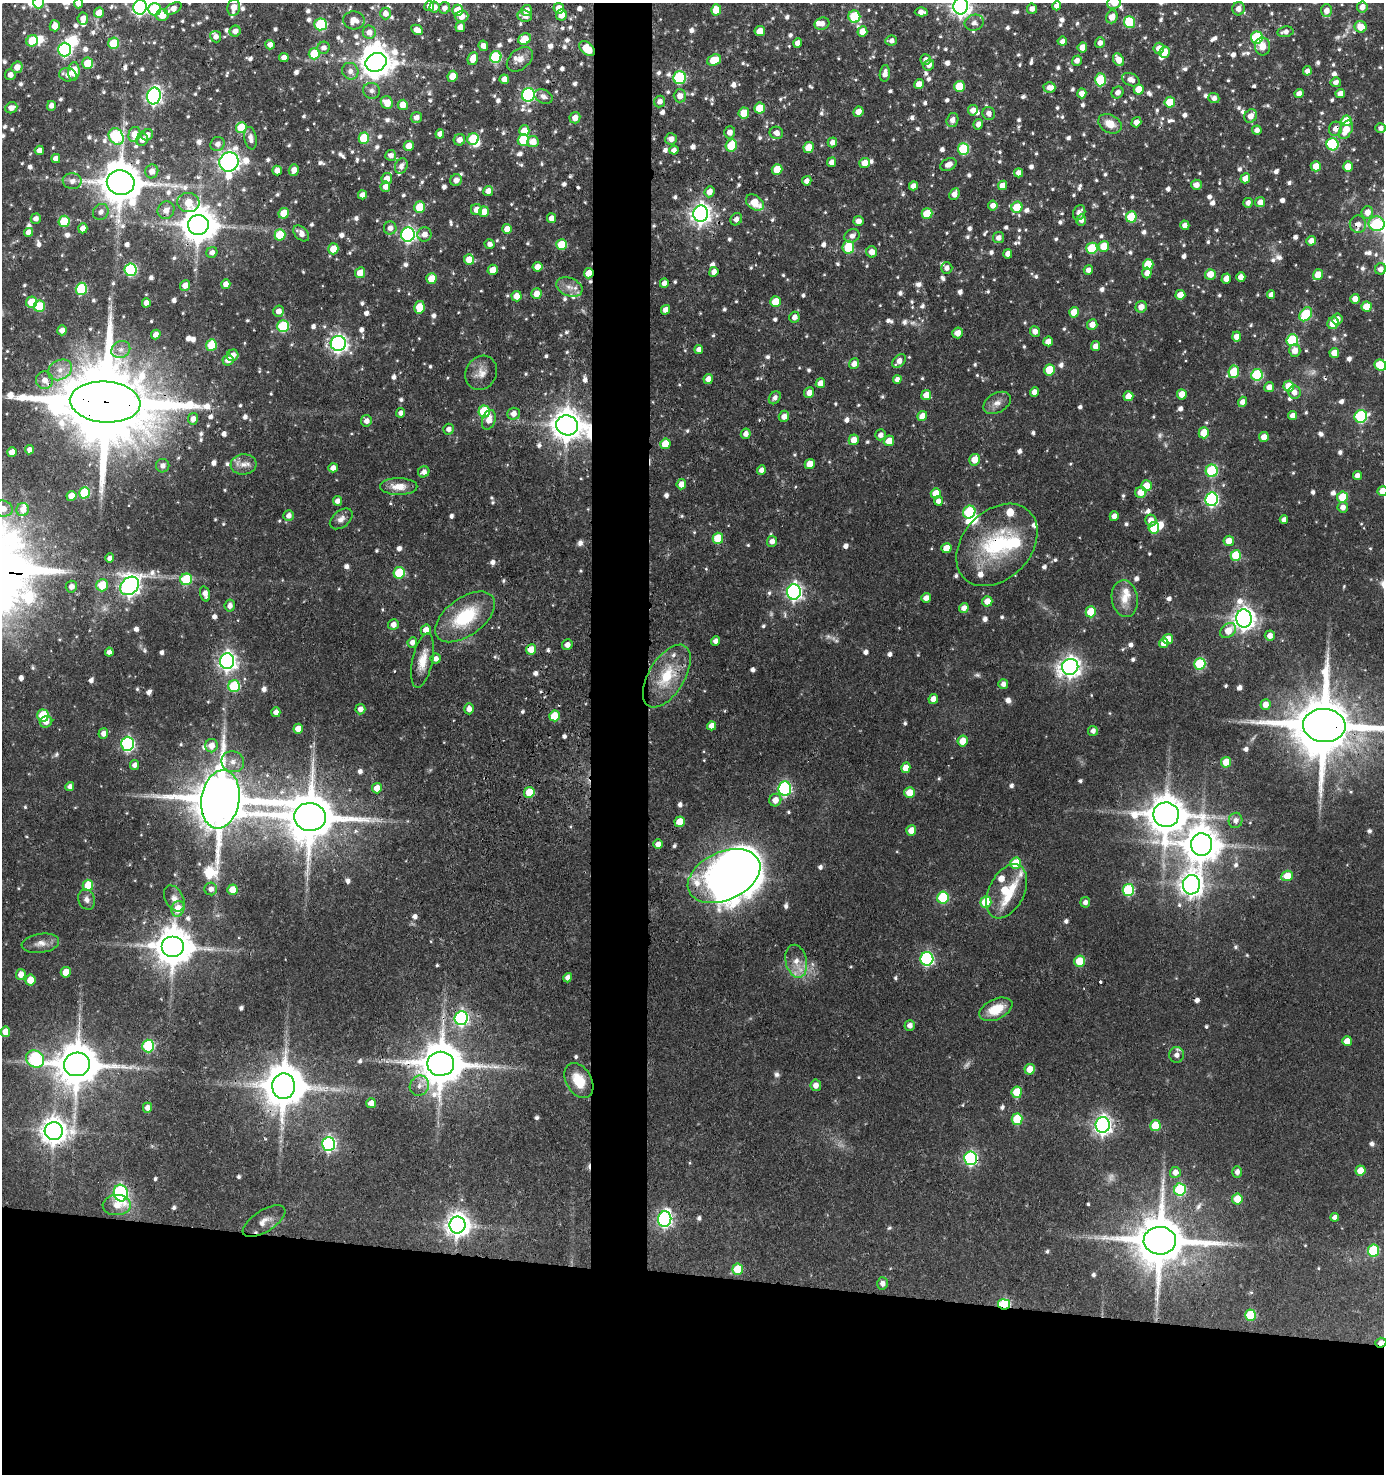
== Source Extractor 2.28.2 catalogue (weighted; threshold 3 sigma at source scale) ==
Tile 8 of 3 x 3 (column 2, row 3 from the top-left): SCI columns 1573-2954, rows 1-1472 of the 4440 x 4417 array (HDU 1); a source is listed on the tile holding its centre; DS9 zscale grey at full resolution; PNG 1386 x 1476 px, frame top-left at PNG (2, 3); each listed source drawn as its Kron ellipse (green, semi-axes under 4 px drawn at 4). Shown black and unused: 17% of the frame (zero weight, under 3 of 4 exposures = <1% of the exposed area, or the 3 px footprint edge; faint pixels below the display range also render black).
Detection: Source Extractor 2.28.2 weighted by HDU 2 'WHT'; one run over the whole footprint, this tile lists its part. Background 0.102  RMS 0.0042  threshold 0.0191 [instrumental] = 3 sigma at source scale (4.5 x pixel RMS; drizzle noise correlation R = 1.50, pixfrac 1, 0.05/0.05 arcsec/px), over >= 5 px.
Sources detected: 1106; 14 too faint to see at this stretch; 8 inside a brighter object's white glare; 6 cosmic-ray / hot-pixel residue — neither listed nor drawn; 27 inside a brighter listed object's ellipse — not listed separately; of the other 1051, all 500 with FLUX_AUTO >= 2.1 (the completeness limit of this list) listed and drawn (551 fainter detections not listed), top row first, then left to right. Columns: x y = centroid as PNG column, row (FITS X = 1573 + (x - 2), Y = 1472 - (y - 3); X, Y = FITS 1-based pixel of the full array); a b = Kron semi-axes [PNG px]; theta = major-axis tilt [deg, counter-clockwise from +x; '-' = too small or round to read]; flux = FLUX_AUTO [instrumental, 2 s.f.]
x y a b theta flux
39 3 6 5 - 23
78 3 5 4 - 2.9
1114 3 7 6 - 5.5
429 6 5 5 - 2.7
961 6 8 7 - 270
1057 6 4 4 - 3
140 7 7 6 - 110
234 7 8 6 80 4.7
434 7 5 5 - 3.5
1362 7 6 5 - 3
173 8 9 5 27 2.9
445 8 6 5 - 2.5
559 8 5 5 - 5
154 9 6 6 - 26
1032 9 5 5 - 2.3
1238 9 6 6 - 3.1
457 10 5 5 - 7
526 10 5 5 - 4
716 10 5 5 - 9.5
1326 11 6 5 - 3.7
921 12 6 4 2 2.8
99 13 5 5 - 6
385 13 6 5 - 3
162 15 6 6 - 6.3
561 15 5 5 - 4.9
461 16 7 5 4 4.3
525 16 7 5 -9 2.2
854 17 6 6 - 24
1112 17 6 5 - 4.7
83 18 6 5 - 2.8
354 20 11 9 -2 4.5
1129 22 6 5 - 23
974 23 9 8 - 2.2
320 24 6 6 - 27
822 24 7 6 - 2.7
55 26 5 5 - 4.5
460 27 5 5 - 3.6
1361 27 6 5 - 7
417 30 6 5 - 3.4
235 31 5 5 - 3
760 31 5 5 - 6.1
862 31 5 5 - 6.1
369 32 6 6 - 3.3
1285 32 8 5 9 2.2
216 37 6 5 - 2.3
1257 38 6 6 - 37
525 39 6 5 - 8
32 41 6 5 - 13
891 41 6 5 - 2.1
1062 41 5 4 - 2.2
114 43 5 5 - 17
798 43 5 4 - 3.1
1100 43 5 5 - 2.3
270 45 5 5 - 2.5
483 46 5 4 - 3.3
1262 46 9 7 -86 4.4
1082 47 5 4 - 4.8
324 48 6 6 - 2.4
1159 48 5 5 - 3.4
65 49 7 6 - 77
587 49 9 5 -43 11
1164 52 6 5 - 7.1
314 54 5 5 - 18
496 57 6 5 - 32
284 58 5 4 - 3.7
473 58 7 5 70 5.8
520 59 15 10 41 3.9
714 60 7 5 20 9.1
926 60 5 5 - 2.5
1118 60 7 5 -56 4.6
1077 61 5 4 - 2.8
376 62 11 9 26 710
88 63 5 5 - 12
929 65 6 5 - 2.5
17 67 6 5 - 4
74 71 9 5 86 8.7
350 71 8 8 - 2.7
1307 71 5 4 - 2.2
885 73 8 5 83 3.1
10 75 5 5 - 2.8
68 75 9 6 -10 3.9
452 76 5 5 - 6.6
680 78 6 6 - 43
504 79 5 4 - 3.7
1100 80 6 5 - 20
1131 80 9 6 -25 3
1336 82 5 5 - 2.3
919 84 5 4 - 4.1
959 86 5 5 - 14
1049 88 6 5 - 2.7
1139 89 5 5 - 10
372 91 8 8 - 2.2
1118 92 6 5 - 2.2
1082 93 5 4 - 3.3
1340 93 5 4 - 3
1299 94 5 4 - 3.2
528 95 7 6 - 71
154 96 8 7 - 160
680 96 6 6 - 3.5
543 97 10 6 -27 2.2
1214 98 5 5 - 2.2
660 101 6 5 - 2.5
387 102 6 6 - 6.5
1170 102 5 5 - 14
403 105 5 5 - 7
51 106 5 4 - 2.4
11 108 6 5 - 3
760 108 5 5 - 12
973 110 5 5 - 3
858 112 5 5 - 3.7
744 113 5 5 - 8
989 113 6 6 - 2.5
1251 116 7 6 - 3.7
416 118 5 5 - 2.7
575 118 6 5 - 3.7
952 120 7 6 - 2.8
1346 121 5 5 - 11
1136 122 5 4 - 2.9
978 124 5 4 - 2.6
1110 124 12 9 -29 5.9
241 128 5 5 - 16
1381 128 5 5 - 2.1
1336 129 7 6 - 3.3
1257 130 4 4 - 2.5
1346 130 10 6 62 7.2
524 131 5 5 - 7.4
730 132 6 5 - 2.8
776 133 7 6 - 2.7
134 134 8 6 75 7.8
440 134 5 4 - 2.7
147 135 6 5 - 2.6
116 137 8 7 - 38
250 138 11 6 -80 2.8
364 138 5 5 - 22
473 139 6 5 - 20
671 139 6 5 - 2.8
142 140 6 6 - 3.2
459 140 6 5 - 3
523 140 6 5 - 20
533 141 5 5 - 6.4
832 142 5 4 - 2.3
218 144 7 7 - 2.2
1332 144 6 6 - 35
731 145 6 5 - 14
409 146 5 5 - 5.9
809 147 5 5 - 10
963 149 6 5 - 33
39 150 4 4 - 3.5
674 150 4 4 - 2.2
391 155 5 5 - 2.3
56 158 5 4 - 3.6
229 162 10 9 - 290
832 162 5 4 - 2.8
864 163 5 5 - 5
948 164 8 6 26 3.1
401 166 8 6 67 2.8
1316 166 5 5 - 5.9
1348 167 5 5 - 7.3
777 169 5 5 - 9.7
277 170 5 4 - 3.1
294 170 6 5 - 3.3
152 171 7 6 - 3.6
1019 173 4 4 - 2.7
387 178 5 5 - 4.1
1245 178 5 5 - 4.4
456 180 6 5 - 3
72 181 9 8 - 2.8
807 181 5 4 - 2.5
121 183 14 12 -11 1700
1002 185 5 4 - 4.7
1196 185 5 5 - 3.2
913 186 4 4 - 2.9
385 187 5 5 - 3.3
488 191 5 5 - 3.5
710 192 6 5 - 3.5
954 194 6 4 65 3.7
362 195 4 4 - 2.7
188 202 11 9 -14 11
1260 202 5 5 - 4.1
755 203 10 7 -37 8.8
1248 203 5 4 - 2.5
993 205 5 4 - 3.1
420 207 6 5 - 15
1017 207 6 5 - 13
166 210 9 8 - 3.7
476 210 5 5 - 4.1
101 212 8 7 - 2.5
484 212 5 5 - 5.8
1367 212 6 5 - 4
284 213 5 5 - 9
1079 213 8 6 68 2.5
701 214 8 7 - 250
927 214 5 5 - 15
1131 217 5 5 - 18
552 218 5 4 - 3.5
36 219 5 5 - 2.2
736 219 6 5 - 2.3
1081 220 5 5 - 2.3
64 221 6 5 - 18
858 221 5 5 - 2.8
1358 224 9 8 - 3.1
1377 224 8 7 - 37
198 225 10 10 - 1100
1185 225 5 4 - 2.4
83 228 5 4 - 3.8
390 228 6 6 - 2.8
507 229 5 5 - 6.2
28 232 5 4 - 3
301 233 9 6 -47 3.3
424 234 7 7 - 3.5
280 235 5 5 - 16
408 235 7 6 - 110
852 236 8 6 26 2.2
999 238 5 5 - 2.6
1311 241 5 4 - 3.3
490 244 5 5 - 2.2
561 244 5 5 - 12
1104 246 5 5 - 9.1
848 247 6 5 - 19
1092 248 6 5 - 20
333 249 5 5 - 7.6
212 252 5 5 - 2.4
872 252 5 5 - 3.6
1008 254 5 4 - 3.1
469 260 5 5 - 6.5
1148 264 5 5 - 11
538 267 5 5 - 4.2
947 268 6 5 - 2.2
1381 269 6 5 - 2.8
131 270 6 6 - 56
493 270 5 5 - 5.5
1088 270 4 4 - 2.4
714 272 5 4 - 3
360 273 5 5 - 6.2
589 273 5 5 - 7.6
1147 273 5 4 - 3.2
1210 274 5 5 - 5.7
1318 275 5 5 - 7
1241 277 5 4 - 3.7
431 279 5 5 - 7.6
1226 279 5 4 - 4.1
664 283 4 4 - 2.6
226 284 5 4 - 3.5
185 285 5 5 - 3.6
569 287 14 9 -21 3.7
81 289 6 5 - 33
536 294 5 5 - 4.3
1180 295 5 5 - 6.2
1271 295 4 4 - 2.4
516 296 5 5 - 5
1355 299 5 4 - 3.8
32 302 5 5 - 12
775 302 5 5 - 7.8
146 303 4 4 - 3.2
39 306 6 5 - 17
419 307 6 5 - 10
1141 307 6 5 - 3.2
1367 307 5 5 - 7.5
665 310 5 4 - 2.7
279 311 6 5 - 3.1
1074 312 5 5 - 6.6
1306 314 7 5 53 26
794 317 5 5 - 2.7
1337 319 5 5 - 2.8
1333 323 6 5 - 8.4
1092 324 5 5 - 4.3
283 326 6 5 - 30
62 330 5 5 - 2.7
1035 331 5 5 - 2.9
958 333 5 5 - 3.6
156 334 5 4 - 3.1
1237 337 5 4 - 3.5
1292 340 6 5 - 33
1048 341 5 5 - 3.5
338 344 7 7 - 160
211 345 6 5 - 18
1096 346 5 4 - 3.5
699 349 4 4 - 2.4
121 350 10 8 30 2.7
1295 350 6 5 - 4
1334 353 5 5 - 5.1
233 355 6 5 - 3
228 360 5 5 - 3.9
899 361 8 5 45 3.5
854 364 5 5 - 2.8
1380 365 6 5 - 14
60 370 13 9 29 4.6
1049 370 5 5 - 15
1234 372 6 5 - 14
481 373 18 15 58 5
1257 375 6 6 - 37
708 379 5 4 - 3.1
897 379 4 4 - 2.5
45 380 9 8 - 4.3
820 383 5 4 - 4.2
1289 386 5 5 - 8.3
1269 387 5 5 - 3.6
1034 392 5 4 - 3.3
1294 392 6 6 - 3.1
809 393 5 5 - 3.4
1182 394 5 5 - 5.8
926 395 5 5 - 5.1
1128 396 5 5 - 5.8
775 398 7 5 55 2.2
105 402 35 20 -4 11000
1243 402 5 4 - 3.2
997 403 15 9 30 3.4
484 411 6 5 - 26
401 413 5 4 - 2.2
513 414 6 6 - 3
784 416 6 5 - 3.1
922 416 5 5 - 4.6
1293 416 5 4 - 3.5
1361 416 6 6 - 53
193 419 6 5 - 2.6
489 420 10 6 71 4.5
366 421 6 5 - 2.6
567 425 11 10 - 750
449 429 5 5 - 2.2
1204 433 5 5 - 8.1
746 434 5 5 - 2.5
880 435 5 5 - 2.2
1264 437 5 5 - 4.2
854 440 5 5 - 4.9
889 441 5 5 - 5.5
665 444 5 5 - 8.4
29 450 4 4 - 2.5
12 452 5 5 - 4.8
974 460 6 5 - 5.7
244 464 13 10 6 3.7
810 464 5 5 - 5.6
163 466 6 6 - 2.2
333 468 4 4 - 2.5
761 470 5 4 - 2.2
1212 471 6 6 - 35
424 472 6 5 - 2.3
1357 476 4 4 - 2.4
681 484 5 5 - 3.7
399 486 19 8 -1 5.8
1146 486 5 5 - 8.5
1382 491 5 5 - 6.5
1141 492 6 5 - 5.5
84 493 6 5 - 25
936 493 5 5 - 7.7
71 496 5 5 - 5.2
1342 497 5 5 - 12
1212 499 7 6 - 81
337 501 5 4 - 2.5
938 501 5 4 - 2.1
1343 507 5 5 - 2.8
3 508 10 8 -15 4.3
23 510 6 6 - 3.4
969 512 6 6 - 27
289 516 5 5 - 2.5
1114 516 5 4 - 2.7
341 519 13 8 39 2.6
1151 520 6 5 - 3.9
1284 520 4 4 - 2.3
1154 528 5 5 - 16
718 538 5 5 - 15
772 541 5 5 - 2.5
1229 541 5 5 - 4.7
997 545 47 34 46 44
946 548 5 5 - 6.1
1236 555 5 5 - 18
110 558 4 4 - 2.7
399 573 6 5 - 23
186 579 6 6 - 25
102 585 6 6 - 12
130 586 10 8 42 260
71 587 6 5 - 2.8
794 592 8 7 - 150
205 594 8 4 -74 3.4
926 598 5 4 - 3.2
1125 599 18 13 -81 6.7
987 601 5 5 - 4.7
230 606 6 5 - 2.2
964 608 5 4 - 3.2
1091 612 5 5 - 13
465 617 34 19 36 26
1244 619 9 7 -85 350
393 624 5 5 - 2.7
426 630 5 5 - 3.8
1228 631 9 6 38 6.8
1270 636 5 5 - 3
1168 639 5 5 - 6.3
716 641 4 4 - 2.3
412 642 5 5 - 2.4
1164 643 5 4 - 4.4
567 645 5 5 - 2.6
531 649 5 5 - 6.8
109 652 4 4 - 2.3
436 659 5 5 - 2.4
422 660 27 10 78 7.3
227 661 8 7 - 190
1200 664 6 5 - 34
1070 667 8 8 - 270
667 676 35 18 59 19
1003 684 5 5 - 2.3
234 686 6 6 - 32
933 699 5 4 - 3.6
1265 704 5 5 - 3.9
360 709 5 5 - 2.8
469 709 5 4 - 3
276 712 5 4 - 3
43 716 6 5 - 21
554 716 5 5 - 11
46 722 6 5 - 3.1
712 726 5 4 - 3.7
1324 726 21 16 -5 4700
298 729 5 5 - 6.4
1093 731 5 5 - 2.2
103 733 5 5 - 2.9
963 741 5 5 - 7
128 744 7 6 - 75
211 746 7 6 - 4.3
233 762 11 10 - 3.7
1226 762 5 5 - 8.5
134 765 5 4 - 2.1
906 768 5 4 - 5.5
70 787 4 4 - 2.2
377 788 5 5 - 4.9
785 788 7 6 - 69
529 792 5 5 - 14
909 793 5 5 - 7.9
220 799 29 19 81 3700
775 800 6 6 - 4.3
1166 815 13 12 - 1400
310 817 16 14 -6 2500
1236 820 8 7 - 2.3
680 822 5 5 - 7.2
911 830 5 5 - 5.4
658 844 5 4 - 3
1202 845 11 10 - 1100
1016 863 5 5 - 15
724 876 38 24 24 700
1287 876 6 5 - 8.9
88 885 6 5 - 13
1191 885 10 8 83 370
211 889 6 6 - 2.5
232 890 5 5 - 7.2
1128 890 6 5 - 37
1007 891 29 17 64 22
174 898 14 9 -61 3
943 898 6 5 - 29
87 899 10 8 -70 2.2
986 902 6 5 - 18
1085 902 5 5 - 2.2
178 909 8 6 73 8
40 943 19 9 8 3.8
173 947 11 10 - 1300
927 959 7 6 - 68
796 961 17 10 -77 5.9
1079 961 5 5 - 10
66 972 5 5 - 7.4
21 974 6 5 - 4.4
568 978 5 4 - 2.6
30 980 5 5 - 7.7
996 1009 17 10 25 11
461 1018 7 6 - 96
910 1025 5 5 - 2.4
5 1032 5 5 - 6.1
1347 1041 5 5 - 4.7
148 1046 6 6 - 38
1176 1055 8 7 - 2.5
35 1059 9 8 - 49
77 1064 13 12 - 1800
441 1064 13 12 - 1900
1030 1069 5 5 - 6.3
579 1081 19 12 -59 11
816 1085 6 5 - 3.1
284 1086 13 11 -89 1900
419 1086 10 9 - 2.9
1017 1092 6 5 - 12
371 1103 5 5 - 4
147 1108 5 4 - 3.4
1017 1119 6 5 - 19
1103 1125 8 7 - 190
1155 1126 5 5 - 12
54 1131 9 9 - 520
329 1144 7 6 - 95
971 1158 7 6 - 74
1360 1171 5 5 - 7
1175 1172 5 5 - 3.1
1237 1172 5 4 - 2.2
1180 1189 6 6 - 35
121 1193 8 7 - 76
1237 1199 5 5 - 8.8
117 1205 14 10 3 5.6
1335 1217 4 4 - 2.3
665 1219 8 6 80 130
264 1221 24 11 32 4.9
457 1225 8 8 - 380
1160 1241 16 14 -2 2800
1373 1251 6 5 - 28
738 1269 6 5 - 13
882 1283 6 5 - 2.5
1004 1304 6 5 - 44
1250 1315 5 5 - 19
1381 1343 5 5 - 3
Overlapping masked pixels (flux is a lower limit): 26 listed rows (the first 20) at x y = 587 49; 1336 129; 121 183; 166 210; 701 214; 1358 224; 198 225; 589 273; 105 402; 567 425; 1146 486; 997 545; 531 649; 1324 726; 220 799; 310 817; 461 1018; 77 1064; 441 1064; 284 1086
Isophote crosses this tile's border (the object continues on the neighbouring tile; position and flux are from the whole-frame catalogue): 11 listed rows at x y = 39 3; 78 3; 1114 3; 961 6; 140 7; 1377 224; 1380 365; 1382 491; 3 508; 1324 726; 1381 1343